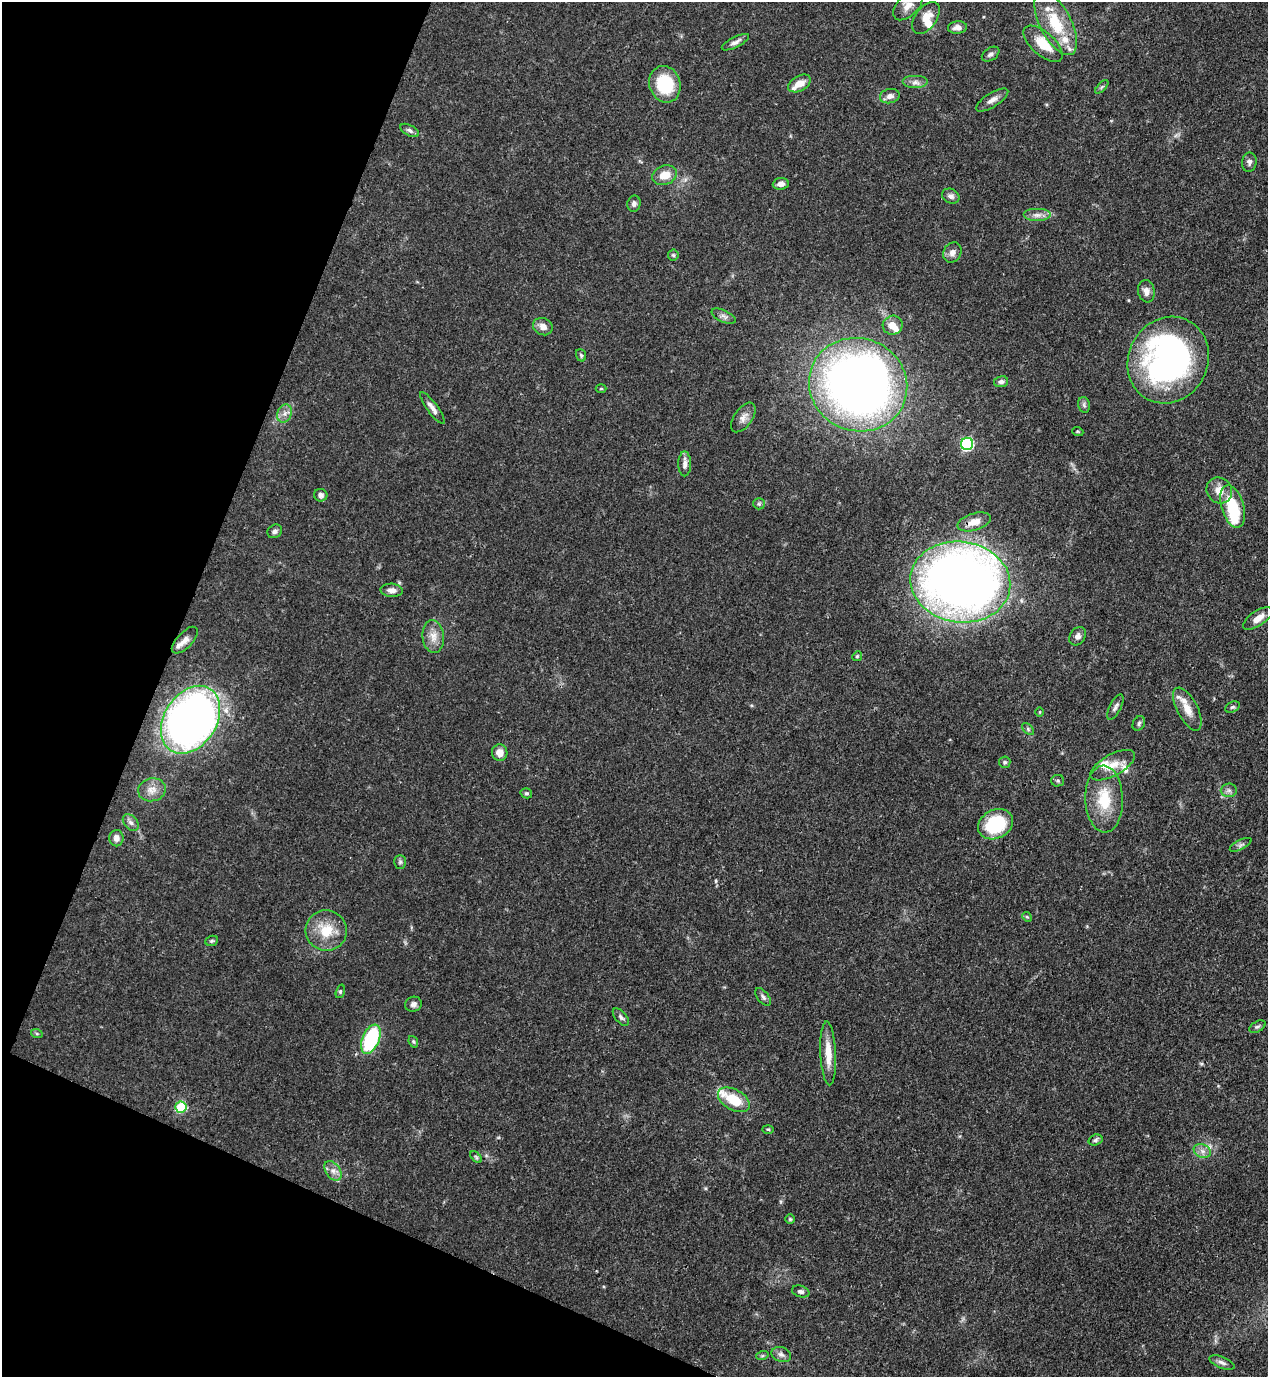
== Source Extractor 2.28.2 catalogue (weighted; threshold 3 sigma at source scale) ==
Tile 9 of 4 x 4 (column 1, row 3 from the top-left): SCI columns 226-1491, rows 1416-2790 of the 5645 x 5583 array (HDU 1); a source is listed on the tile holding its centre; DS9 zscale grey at full resolution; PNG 1270 x 1379 px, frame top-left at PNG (2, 2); each listed source drawn as its Kron ellipse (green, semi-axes under 4 px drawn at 4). Shown black and unused: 20% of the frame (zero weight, under 3 of 4 exposures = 7% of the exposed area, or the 3 px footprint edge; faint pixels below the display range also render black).
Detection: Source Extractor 2.28.2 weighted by HDU 2 'WHT'; one run over the whole footprint, this tile lists its part. Background 0.0728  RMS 0.0036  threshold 0.0162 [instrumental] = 3 sigma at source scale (4.5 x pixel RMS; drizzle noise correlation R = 1.50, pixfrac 1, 0.05/0.05 arcsec/px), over >= 5 px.
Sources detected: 104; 1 inside a brighter object's white glare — neither listed nor drawn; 8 inside a brighter listed object's ellipse — not listed separately; the other 95 listed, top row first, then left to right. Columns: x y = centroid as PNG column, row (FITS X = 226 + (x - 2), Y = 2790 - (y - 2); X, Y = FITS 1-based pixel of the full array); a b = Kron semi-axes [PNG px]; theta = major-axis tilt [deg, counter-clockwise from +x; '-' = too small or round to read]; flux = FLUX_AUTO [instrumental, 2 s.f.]
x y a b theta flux
908 6 18 10 44 3.6
926 18 18 10 53 4.9
1056 23 35 15 -62 16
957 28 9 6 5 1.9
735 42 15 5 26 1.6
1043 44 24 11 -41 8.4
991 54 10 6 35 1.2
915 82 13 6 0 1.8
799 83 12 7 30 3.8
665 84 18 15 -71 17
1102 87 8 3 45 0.61
890 96 10 7 13 1.9
992 100 18 7 32 2.2
410 130 10 5 -28 1.1
1249 162 9 7 82 1.3
665 175 13 9 18 5.2
781 184 8 6 7 1.9
951 196 9 7 -24 1.4
634 204 8 6 80 1.3
1037 215 14 6 0 2.2
952 252 10 8 60 2.1
673 255 5 5 - 0.57
1146 291 11 8 -80 2.2
724 316 13 6 -25 1.4
893 325 10 9 - 3
543 327 10 8 -29 2.4
581 355 6 5 - 0.63
1168 360 44 39 62 110
1001 382 7 5 11 1.1
858 385 50 46 -23 290
601 389 5 3 - 0.34
1084 405 8 6 -77 0.84
432 408 19 5 -54 2.3
284 413 9 7 71 1.8
743 417 17 9 55 2.6
1078 432 5 3 - 0.37
967 444 6 6 - 48
685 464 12 6 90 2
1219 490 13 12 - 4.2
321 495 7 6 - 1.5
759 504 6 5 - 0.63
1233 506 22 11 -73 16
974 522 17 8 17 4.3
275 531 8 6 36 1.1
960 582 50 40 -8 380
392 590 11 6 -5 2.2
1258 618 17 7 34 3.3
1078 636 10 7 56 1.6
433 637 16 10 -84 3.8
185 640 17 7 46 2.5
857 656 5 4 - 0.48
1115 707 14 5 62 1.4
1232 707 8 5 25 0.73
1187 709 23 10 -63 5.4
1040 712 5 3 - 0.32
191 720 36 26 57 260
1139 723 7 5 61 0.84
1028 729 7 4 -46 0.69
500 753 8 7 - 3.4
1005 762 6 5 - 0.72
1113 765 25 10 29 5.6
1058 781 6 6 - 0.69
152 790 14 11 13 3.3
1229 790 8 7 - 1.2
526 793 6 5 - 0.6
1104 799 33 19 -88 13
131 823 9 6 -49 1.4
996 824 18 14 28 22
116 838 8 7 - 2.1
1241 845 12 5 27 1.1
400 862 7 5 90 0.74
1027 917 5 4 - 0.44
326 930 20 20 - 10
212 941 6 5 - 0.62
340 991 7 4 71 0.54
763 997 10 5 -52 1.1
413 1004 8 7 - 1.4
621 1017 10 5 -49 1
1257 1027 9 5 28 0.8
37 1034 6 4 -19 0.5
371 1039 15 8 67 31
413 1042 6 4 -69 0.53
828 1053 32 7 -87 6.3
734 1100 17 10 -30 10
181 1107 5 5 - 25
768 1129 5 3 - 0.4
1095 1140 7 5 18 0.83
1202 1151 9 6 -22 1.7
476 1157 7 4 -45 0.58
333 1171 11 7 -54 2.1
790 1219 5 5 - 0.53
801 1291 9 5 -17 1.2
781 1354 10 7 -22 1.5
762 1356 6 4 19 0.54
1222 1362 13 5 -22 1.5
Overlapping masked pixels (flux is a lower limit): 1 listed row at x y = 960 582
Isophote crosses this tile's border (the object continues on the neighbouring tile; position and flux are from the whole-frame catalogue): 1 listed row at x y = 908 6